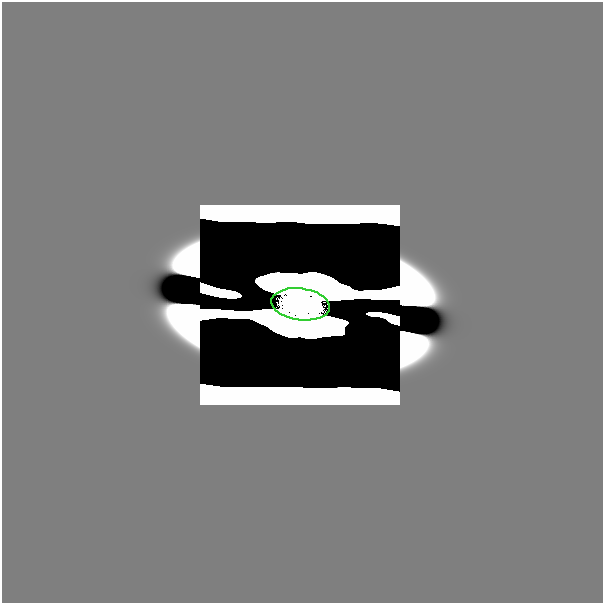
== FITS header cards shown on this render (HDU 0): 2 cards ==
NAXIS1  =                  601
NAXIS2  =                  601

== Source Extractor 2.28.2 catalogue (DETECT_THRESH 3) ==
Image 601 x 601 px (HDU 0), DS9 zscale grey, 1 PNG px = 1 image px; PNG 605 x 605 px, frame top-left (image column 1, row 601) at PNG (2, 2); each listed source drawn as its Kron ellipse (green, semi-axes under 4 px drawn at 4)
Background 0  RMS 2.8e-36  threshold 8.34e-36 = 3 sigma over >= 5 px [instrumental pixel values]
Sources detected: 5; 4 with non-positive FLUX_AUTO (blend fragments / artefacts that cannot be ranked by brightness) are neither listed nor drawn; the other 1 listed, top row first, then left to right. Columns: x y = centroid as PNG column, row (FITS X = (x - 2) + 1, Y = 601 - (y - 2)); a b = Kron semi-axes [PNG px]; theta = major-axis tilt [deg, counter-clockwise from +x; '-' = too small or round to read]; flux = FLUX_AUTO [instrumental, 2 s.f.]
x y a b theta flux
301 304 29 16 -8 31
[4 non-positive-flux detections neither listed nor drawn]